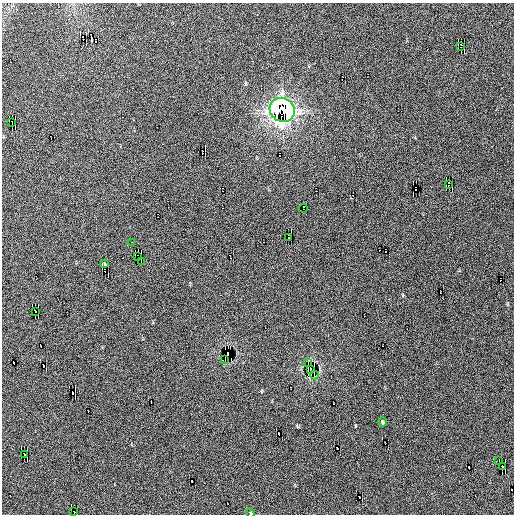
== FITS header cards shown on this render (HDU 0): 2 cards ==
NAXIS1  =                  512 / Axis length
NAXIS2  =                  512 / Axis length

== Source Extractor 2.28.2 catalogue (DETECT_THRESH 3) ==
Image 512 x 512 px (HDU 0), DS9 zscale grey, 1 PNG px = 1 image px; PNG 516 x 516 px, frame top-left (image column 1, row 512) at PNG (2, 3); each listed source drawn as its Kron ellipse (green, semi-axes under 4 px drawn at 4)
Background 232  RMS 15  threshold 44.4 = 3 sigma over >= 5 px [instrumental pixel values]
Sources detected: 22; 1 with non-positive FLUX_AUTO (blend fragments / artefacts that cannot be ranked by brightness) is neither listed nor drawn; the other 21 listed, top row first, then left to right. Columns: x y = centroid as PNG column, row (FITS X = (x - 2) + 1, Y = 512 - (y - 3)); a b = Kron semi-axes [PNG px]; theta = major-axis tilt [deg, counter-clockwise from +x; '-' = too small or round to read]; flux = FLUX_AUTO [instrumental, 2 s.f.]
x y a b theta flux
461 47 4 2 - 1700
282 110 13 11 -34 250000
12 122 4 2 - 1700
449 185 4 2 - 1600
303 208 4 2 - 750
288 237 3 2 - 75
132 242 2 2 - 1600
138 257 4 2 - 2100
141 262 3 2 - 1100
104 264 4 2 - 1200
35 311 3 2 - 2500
225 359 3 2 - 980
308 363 4 2 - 2400
311 369 3 2 - 22000
314 375 4 2 - 2500
382 422 4 3 - 1700
24 454 3 2 - 890
499 460 3 2 - 780
502 467 2 2 - 2700
74 512 2 2 - 1200
251 513 5 3 - 820
At the frame edge (FLAGS 8, measured only in part): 1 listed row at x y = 251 513
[1 non-positive-flux detection neither listed nor drawn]